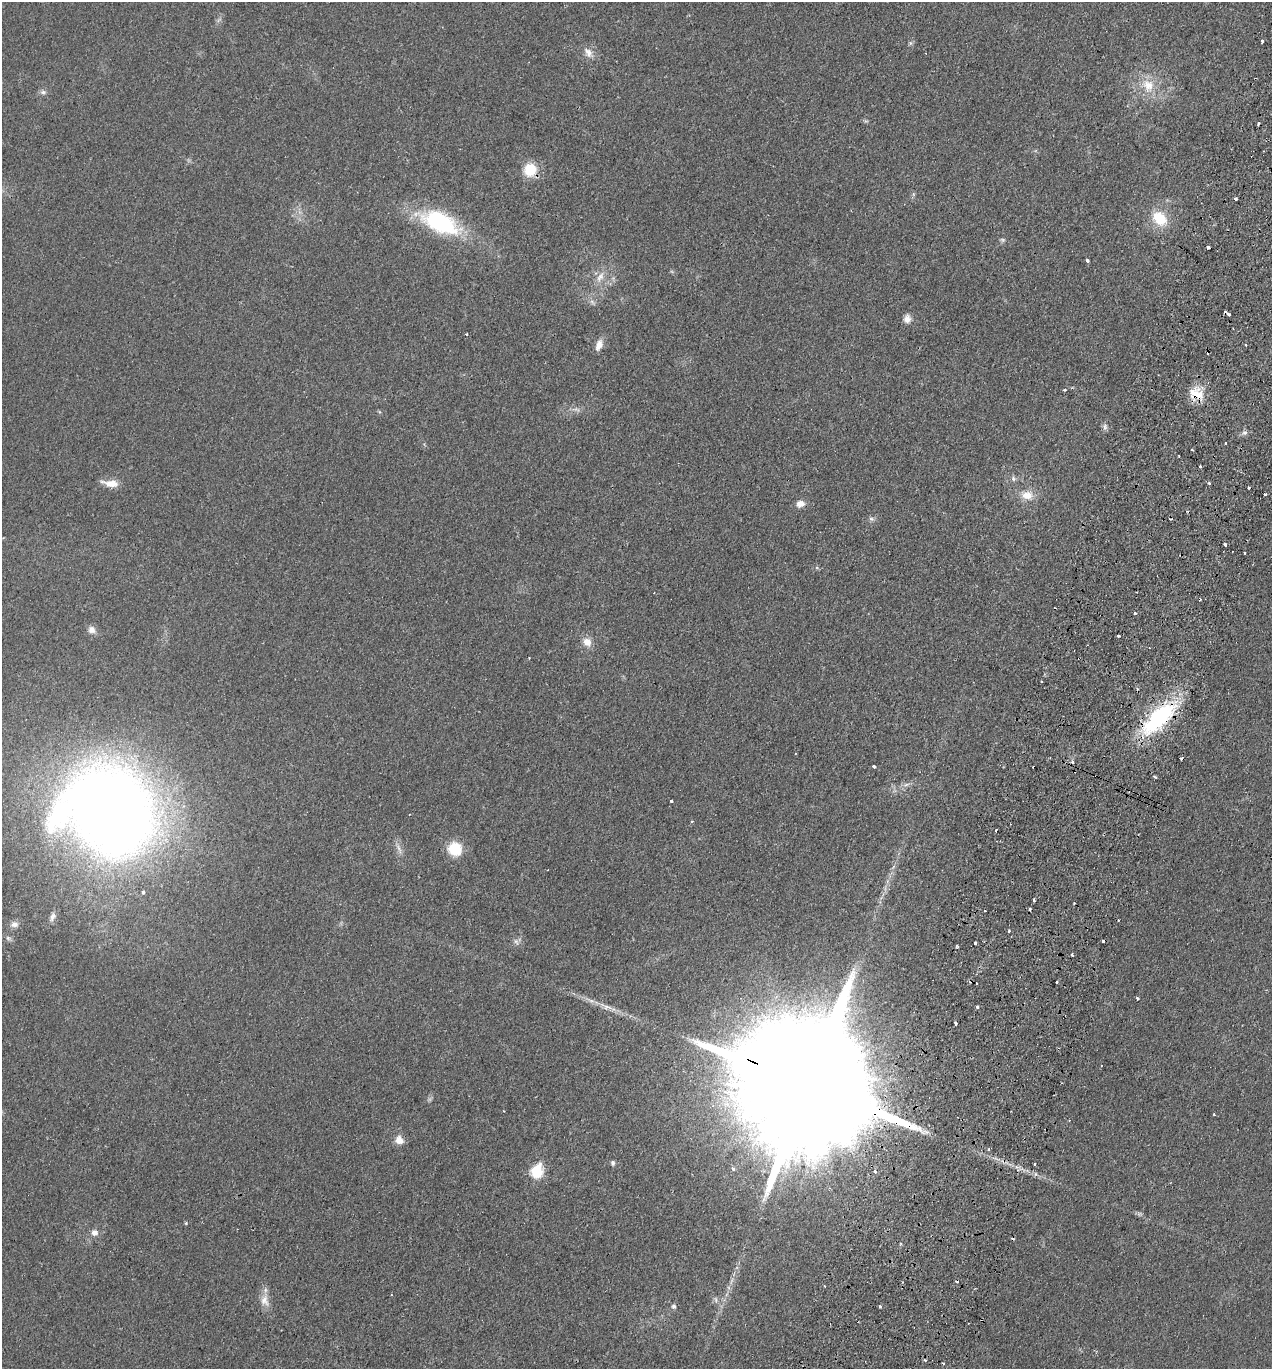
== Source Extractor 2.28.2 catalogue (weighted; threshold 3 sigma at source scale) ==
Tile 10 of 4 x 4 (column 2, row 3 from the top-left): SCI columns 1464-2733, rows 1395-2761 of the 5597 x 5520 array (HDU 1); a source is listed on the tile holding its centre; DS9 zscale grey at full resolution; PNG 1274 x 1371 px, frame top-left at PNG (2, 2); no overlay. Shown black and unused: <1% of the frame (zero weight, under 2 of 3 exposures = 3% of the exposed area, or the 3 px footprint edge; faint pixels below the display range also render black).
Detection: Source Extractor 2.28.2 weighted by HDU 2 'WHT'; one run over the whole footprint, this tile lists its part. Background 0.0415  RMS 0.0052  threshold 0.0233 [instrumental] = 3 sigma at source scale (4.5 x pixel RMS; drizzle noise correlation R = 1.50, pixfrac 1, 0.05/0.05 arcsec/px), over >= 5 px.
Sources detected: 97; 1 too faint to see at this stretch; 1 inside a brighter object's white glare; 22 cosmic-ray / hot-pixel residue — not listed; the other 73 listed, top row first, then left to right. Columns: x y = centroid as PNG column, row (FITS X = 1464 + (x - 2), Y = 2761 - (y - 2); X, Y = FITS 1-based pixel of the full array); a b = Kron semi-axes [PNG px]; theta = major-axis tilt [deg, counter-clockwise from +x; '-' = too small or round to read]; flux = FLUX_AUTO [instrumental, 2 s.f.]
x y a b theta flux
1262 41 3 3 - 6
910 43 6 5 - 0.87
588 53 16 9 -51 3.9
1148 85 20 16 -68 12
43 92 7 6 - 1.4
530 170 13 13 - 13
1235 199 4 3 - 2.6
1159 218 17 12 -42 16
440 222 45 22 -25 53
1087 260 3 3 - 1.7
600 277 17 8 57 4.6
1229 314 4 3 - 1.6
907 319 10 8 75 3.2
466 334 3 3 - 0.47
599 345 15 8 70 3.7
1065 390 4 3 - 0.51
1196 394 22 16 -22 10
1105 427 9 7 -83 1.5
1244 432 8 4 8 1.4
1200 466 3 3 - 1
1013 479 7 5 -71 1.2
111 483 20 8 -6 6
1209 483 4 3 - 0.57
1248 487 3 3 - 2
1265 494 3 3 - 1.6
1027 495 16 12 2 6.6
800 504 9 8 - 3.6
871 519 8 5 -19 1.2
1225 544 4 3 - 2.1
1245 553 3 2 - 0.73
1135 613 3 3 - 1.1
92 630 11 10 - 2.9
1118 636 3 3 - 0.94
587 642 11 10 - 4.8
529 658 2 2 - 0.35
1159 718 45 18 44 58
874 766 3 3 - 3.9
1155 777 4 3 - 0.74
906 785 9 4 19 1.3
671 801 3 3 - 1.5
109 812 64 54 -24 970
692 821 3 3 - 0.8
996 830 3 2 - 1.2
455 849 14 13 - 15
143 893 3 3 - 4.5
1033 900 3 3 - 2.2
985 911 3 2 - 0.68
52 917 12 7 70 2.2
14 924 10 8 2 2.6
1009 931 3 2 - 0.97
8 938 7 6 - 1.3
516 941 9 5 -54 1.5
975 943 3 3 - 4.4
958 947 5 3 - 0.59
1072 955 4 3 - 0.87
1057 982 3 3 - 1.2
1137 998 3 3 - 1.6
607 1007 14 6 -8 2.9
977 1007 3 3 - 2.6
956 1023 4 3 - 1.9
805 1084 66 29 -23 43000
1214 1114 3 2 - 0.67
399 1140 10 9 - 4.7
613 1163 6 5 - 1.1
733 1169 5 4 - 1.3
536 1171 8 6 73 41
875 1171 5 4 - 1.5
94 1232 7 7 - 3
824 1286 2 2 - 0.57
265 1301 17 11 -71 5.3
673 1306 6 6 - 1.1
880 1306 3 2 - 1
925 1360 3 2 - 0.94
Overlapping masked pixels (flux is a lower limit): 4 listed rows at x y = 530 170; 1196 394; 1159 718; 805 1084